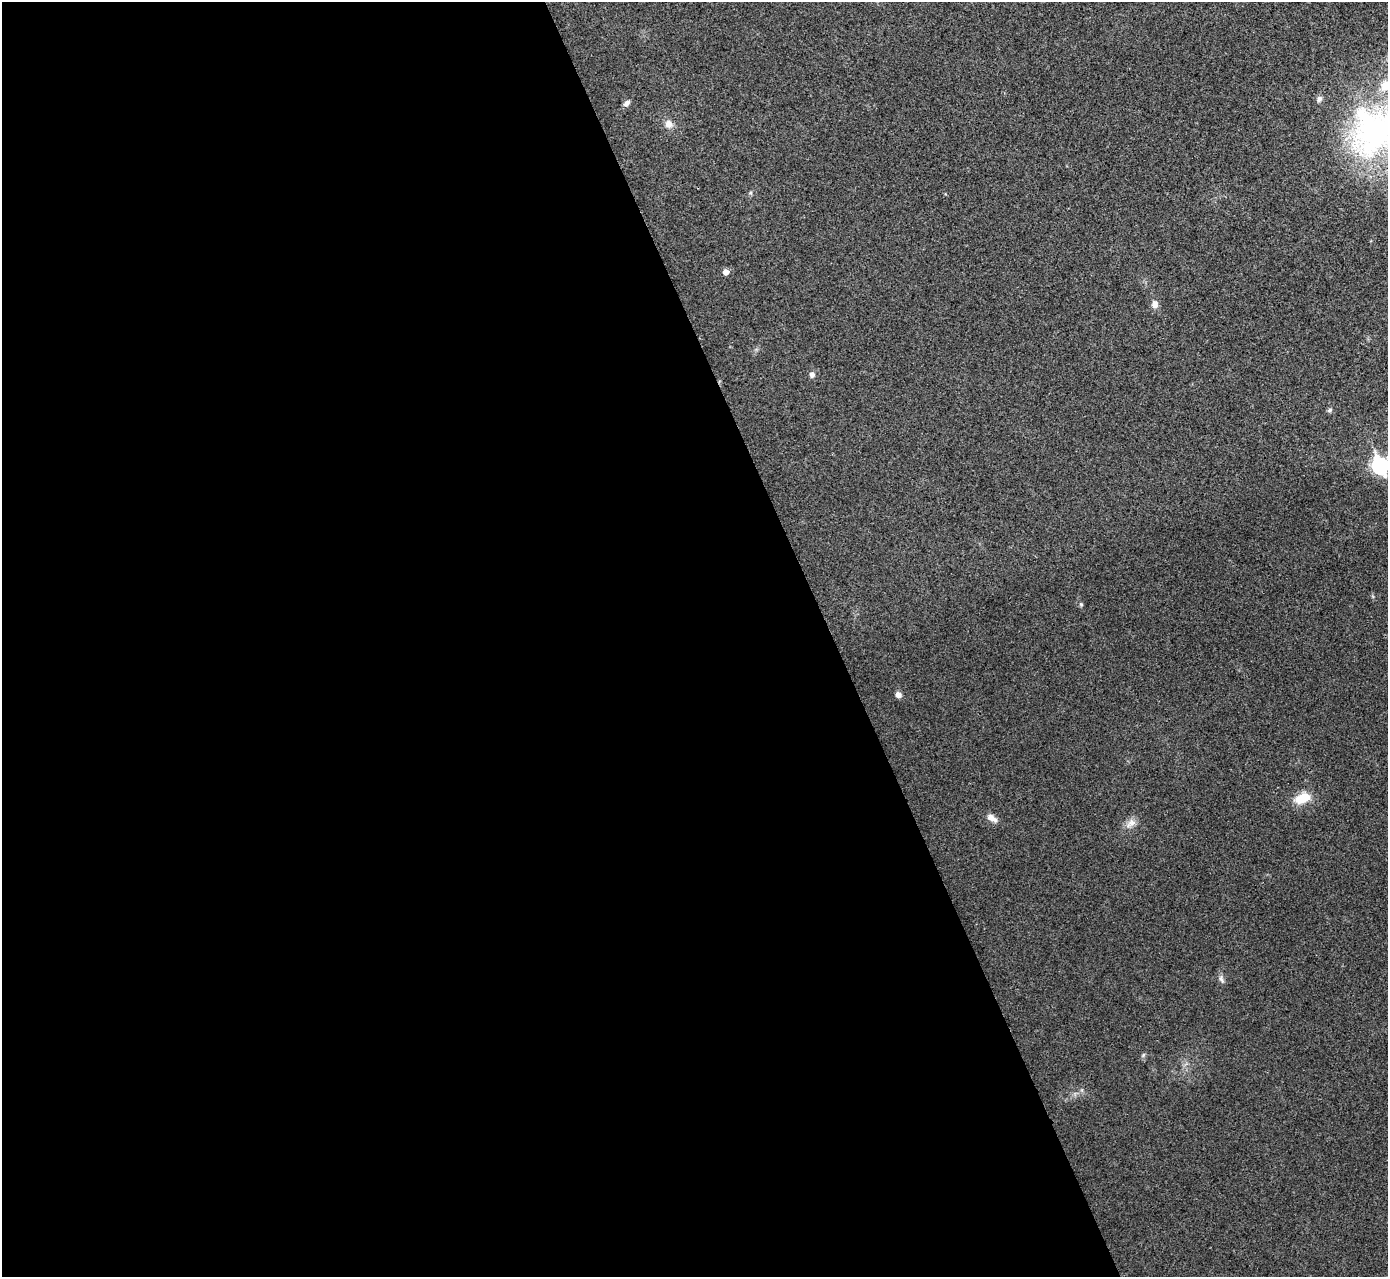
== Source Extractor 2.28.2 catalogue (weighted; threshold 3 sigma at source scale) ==
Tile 9 of 4 x 4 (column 1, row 3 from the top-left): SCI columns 6-1391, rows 1434-2708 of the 5558 x 5547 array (HDU 1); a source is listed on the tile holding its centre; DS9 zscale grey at full resolution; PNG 1390 x 1279 px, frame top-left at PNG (2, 2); no overlay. Shown black and unused: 60% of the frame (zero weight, under 3 of 4 exposures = <1% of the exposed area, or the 3 px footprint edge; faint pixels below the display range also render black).
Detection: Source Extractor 2.28.2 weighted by HDU 2 'WHT'; one run over the whole footprint, this tile lists its part. Background 0.0315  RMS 0.0061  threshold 0.0276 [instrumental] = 3 sigma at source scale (4.5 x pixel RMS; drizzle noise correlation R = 1.50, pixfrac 1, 0.05/0.05 arcsec/px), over >= 5 px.
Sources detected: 18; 2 inside a brighter listed object's ellipse — not listed separately; the other 16 listed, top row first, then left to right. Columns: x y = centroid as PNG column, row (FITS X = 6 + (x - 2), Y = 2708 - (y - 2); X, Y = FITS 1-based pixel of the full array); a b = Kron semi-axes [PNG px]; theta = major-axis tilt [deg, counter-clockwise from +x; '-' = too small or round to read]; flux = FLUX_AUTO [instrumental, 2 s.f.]
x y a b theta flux
627 103 9 6 37 2.4
668 124 11 9 -68 4.1
1375 132 73 66 17 160
751 193 6 4 -71 0.72
726 272 5 5 - 3.9
1155 304 8 7 - 3.7
812 375 7 6 - 2.2
1330 410 6 5 - 1.3
1380 466 9 7 -67 150
1081 604 6 4 -67 0.88
898 695 6 6 - 3
1302 798 19 11 19 12
992 818 14 7 -32 4.2
1131 823 16 9 41 4.7
1221 979 12 6 -69 2.1
1143 1055 6 4 47 0.9
Isophote crosses this tile's border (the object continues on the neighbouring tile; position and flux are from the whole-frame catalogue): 2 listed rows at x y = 1375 132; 1380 466